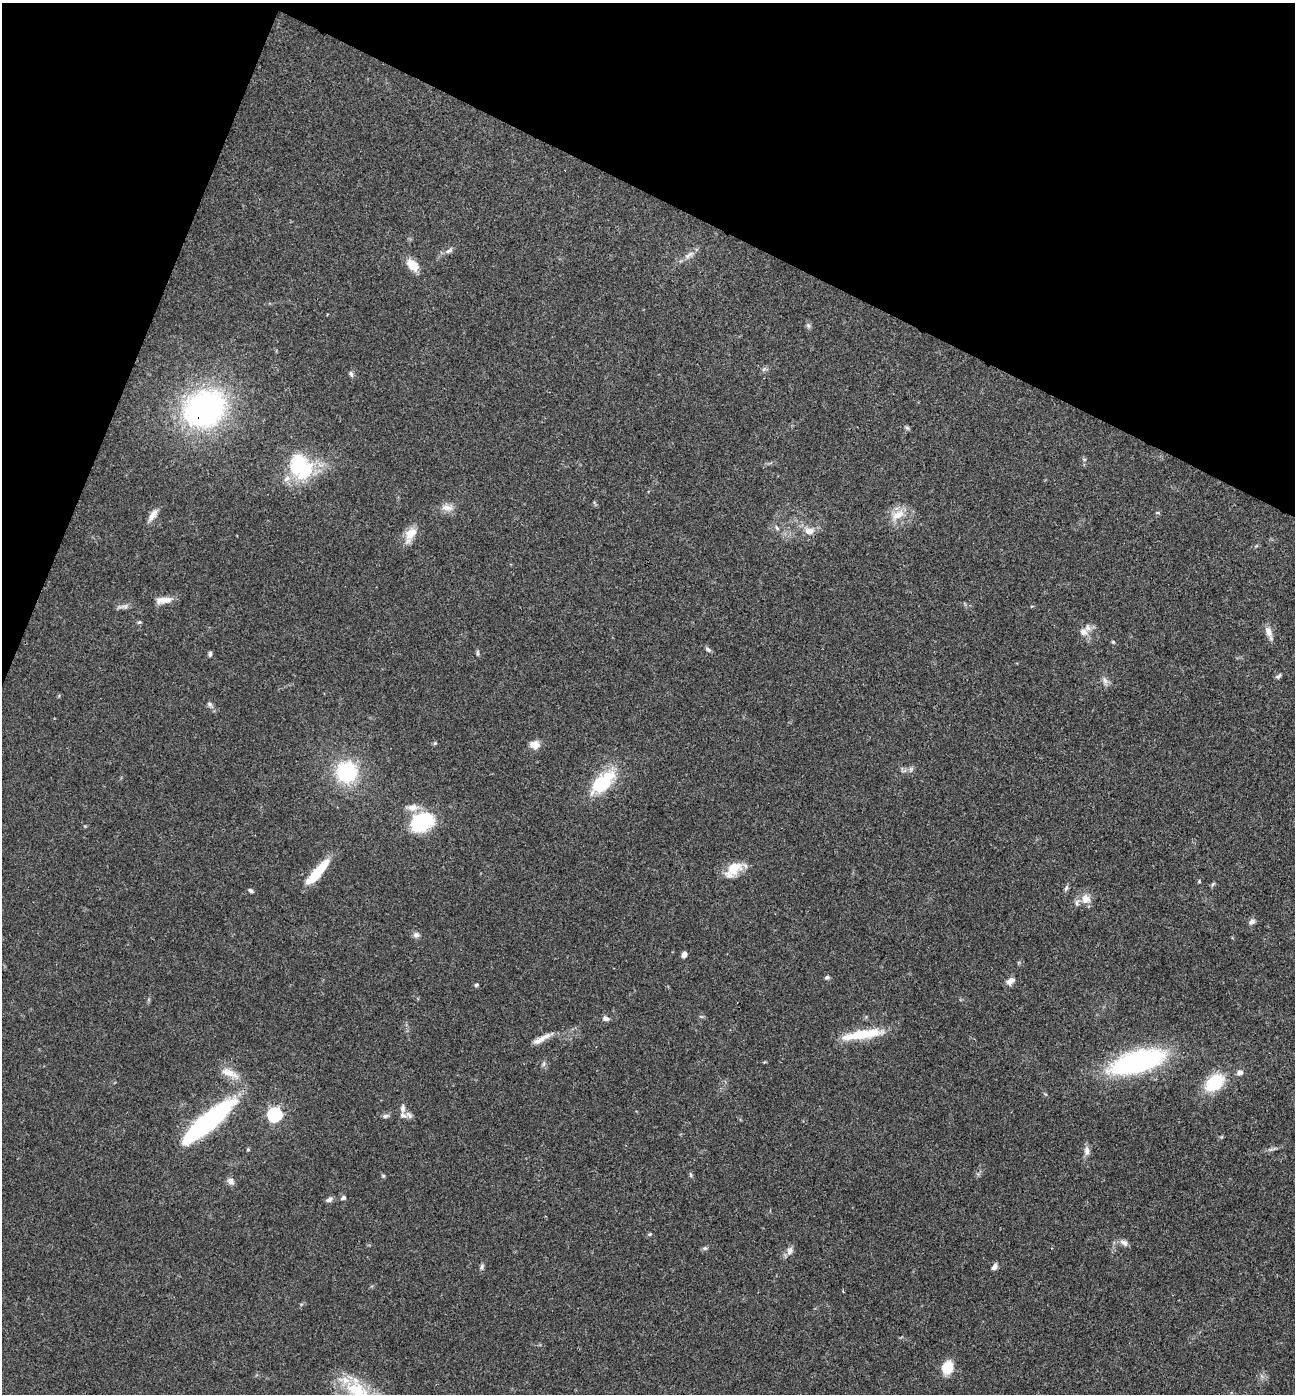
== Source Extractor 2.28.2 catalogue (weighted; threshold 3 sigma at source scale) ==
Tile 2 of 4 x 4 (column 2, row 1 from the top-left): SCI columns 1434-2726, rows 4182-5573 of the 5586 x 5576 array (HDU 1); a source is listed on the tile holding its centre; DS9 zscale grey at full resolution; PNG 1297 x 1396 px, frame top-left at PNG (2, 3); no overlay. Shown black and unused: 20% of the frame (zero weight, under 3 of 4 exposures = <1% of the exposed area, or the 3 px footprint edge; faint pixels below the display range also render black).
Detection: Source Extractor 2.28.2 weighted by HDU 2 'WHT'; one run over the whole footprint, this tile lists its part. Background 0.0568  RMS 0.0051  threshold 0.0228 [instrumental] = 3 sigma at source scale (4.5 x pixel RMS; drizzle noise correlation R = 1.50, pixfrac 1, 0.05/0.05 arcsec/px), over >= 5 px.
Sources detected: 83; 1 inside a brighter object's white glare — not listed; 6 inside a brighter listed object's ellipse — not listed separately; the other 76 listed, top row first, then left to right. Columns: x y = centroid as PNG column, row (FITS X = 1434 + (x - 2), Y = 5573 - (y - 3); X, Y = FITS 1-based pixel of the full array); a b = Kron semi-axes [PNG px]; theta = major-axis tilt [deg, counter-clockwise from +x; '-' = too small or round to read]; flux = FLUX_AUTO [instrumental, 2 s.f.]
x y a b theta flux
449 251 11 5 33 1.7
689 255 18 6 32 3.1
412 265 15 9 -47 7.9
808 326 8 5 -71 1.1
764 369 7 4 71 0.91
351 374 8 5 -63 1.2
204 408 36 29 29 150
907 428 6 5 - 0.9
298 464 26 20 84 33
447 507 18 9 -6 4
1157 513 6 3 18 0.58
153 515 19 7 56 3.7
898 515 22 11 34 7.5
777 528 8 5 -59 1.1
809 531 13 10 -18 4.7
411 533 19 12 53 7.3
163 600 20 8 6 4.9
124 607 17 5 6 2.1
139 622 6 4 21 0.74
1268 631 15 8 -69 3.6
1083 632 11 10 - 3.4
1113 642 5 4 - 0.59
708 649 9 5 -37 1.1
477 653 8 4 90 0.86
210 654 6 4 72 1
1278 676 8 5 41 1.1
1105 681 12 7 -64 2.3
210 704 8 5 -27 1.2
435 743 5 5 - 0.68
535 745 12 9 -3 4.3
911 769 7 6 - 1.2
346 772 20 19 - 39
603 782 34 16 45 26
422 822 28 20 22 29
734 868 23 14 35 10
317 872 31 8 49 19
1213 884 7 4 45 0.73
1066 888 10 5 71 1.2
251 891 7 4 -29 1
1086 899 14 13 - 5.1
1252 922 9 7 38 1.8
416 935 8 7 - 1.8
684 954 6 5 - 2.3
827 977 5 5 - 1.1
1010 981 11 7 38 3
476 985 6 5 - 0.84
701 1016 6 4 -19 0.7
605 1018 9 6 -23 1.8
864 1034 47 11 8 18
542 1039 29 6 28 4.9
1138 1061 46 18 16 110
543 1064 7 4 70 0.96
1240 1072 8 7 - 2.1
230 1073 29 10 -24 7.1
1215 1082 21 14 40 23
403 1108 12 6 -89 2.1
275 1115 6 6 - 84
409 1115 10 7 -40 1.7
386 1116 10 5 10 1.3
207 1122 58 13 40 99
248 1149 4 4 - 0.68
1271 1149 7 4 19 1.1
1087 1151 14 7 -86 2.6
690 1175 7 4 -81 0.74
383 1176 5 5 - 0.67
231 1181 10 8 -51 2.3
343 1198 7 5 27 1
329 1200 10 6 23 1.6
650 1234 5 4 - 0.6
1124 1243 12 7 -32 2.3
705 1248 7 5 -18 0.94
790 1251 11 7 72 2.6
482 1266 8 5 75 1.1
994 1266 8 5 57 2
948 1368 15 12 77 10
357 1391 38 21 -30 26
Overlapping masked pixels (flux is a lower limit): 1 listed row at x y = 204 408
Isophote crosses this tile's border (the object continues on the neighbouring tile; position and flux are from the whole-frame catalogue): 1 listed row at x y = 357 1391